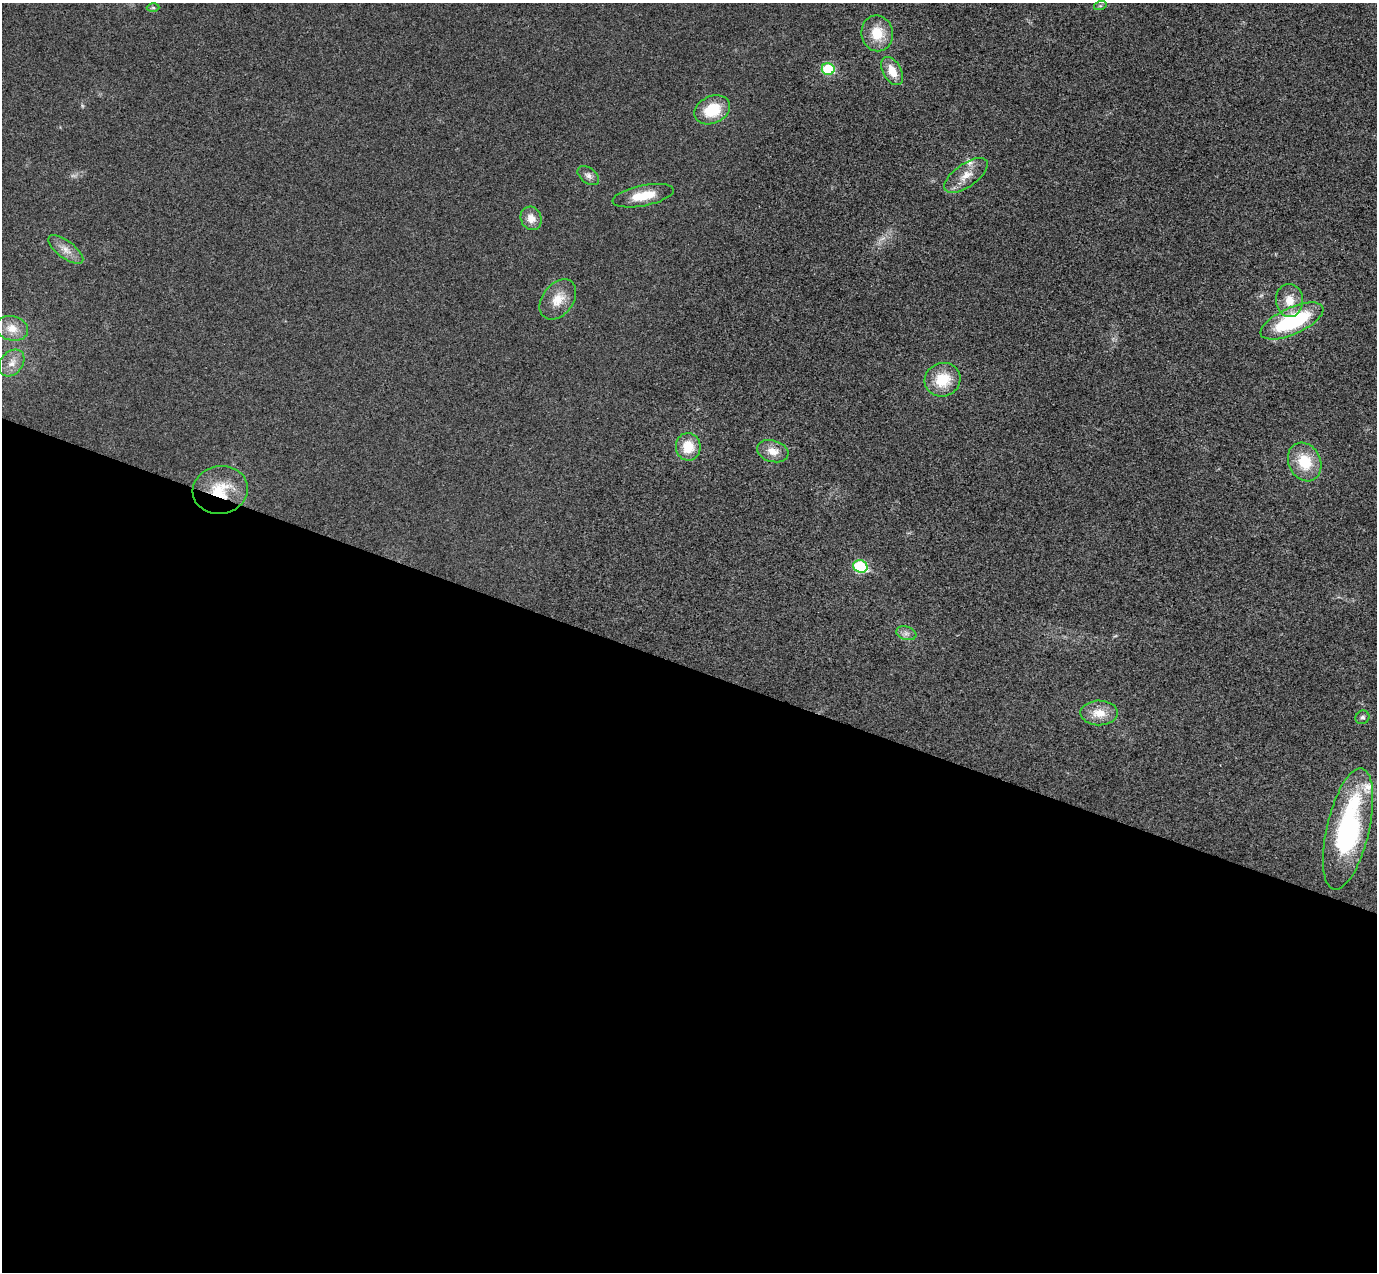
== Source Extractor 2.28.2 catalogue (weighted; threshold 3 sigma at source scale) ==
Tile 14 of 4 x 4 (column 2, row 4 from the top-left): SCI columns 1406-2780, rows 325-1594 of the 5557 x 5599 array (HDU 1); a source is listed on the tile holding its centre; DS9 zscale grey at full resolution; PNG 1379 x 1274 px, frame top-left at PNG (2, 3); each listed source drawn as its Kron ellipse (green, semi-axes under 4 px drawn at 4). Shown black and unused: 48% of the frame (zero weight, under 3 of 4 exposures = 6% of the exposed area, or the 3 px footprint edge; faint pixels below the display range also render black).
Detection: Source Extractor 2.28.2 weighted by HDU 2 'WHT'; one run over the whole footprint, this tile lists its part. Background 0.0192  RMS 0.0061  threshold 0.0275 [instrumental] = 3 sigma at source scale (4.5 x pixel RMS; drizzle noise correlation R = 1.50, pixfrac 1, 0.05/0.05 arcsec/px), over >= 5 px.
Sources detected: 30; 2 too faint to see at this stretch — neither listed nor drawn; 2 inside a brighter listed object's ellipse — not listed separately; the other 26 listed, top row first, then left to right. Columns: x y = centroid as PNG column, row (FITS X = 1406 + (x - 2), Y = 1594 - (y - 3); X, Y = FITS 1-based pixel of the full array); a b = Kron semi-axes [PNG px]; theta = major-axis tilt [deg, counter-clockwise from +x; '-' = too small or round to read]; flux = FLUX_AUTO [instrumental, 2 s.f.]
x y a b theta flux
1100 6 6 4 18 0.87
153 7 6 4 -1 1
877 33 18 15 -80 14
828 69 6 6 - 34
892 71 15 9 -61 9.5
712 110 18 13 24 21
966 175 25 11 35 8.9
588 176 12 7 -38 2.9
643 196 31 10 11 15
531 218 12 10 -67 6.3
66 250 21 8 -37 6.3
558 299 22 15 52 11
1289 300 16 13 -84 10
1292 321 34 13 24 59
12 328 16 12 -13 8.6
12 363 15 11 50 6.1
943 380 18 16 21 19
688 447 14 12 -87 13
773 451 16 10 -17 7.2
1305 462 20 16 -64 21
220 490 27 24 11 22
860 566 7 6 - 48
906 633 10 6 -17 2.8
1099 713 18 12 -1 10
1362 717 7 6 - 1.5
1348 829 62 21 77 110
Overlapping masked pixels (flux is a lower limit): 1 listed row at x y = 220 490